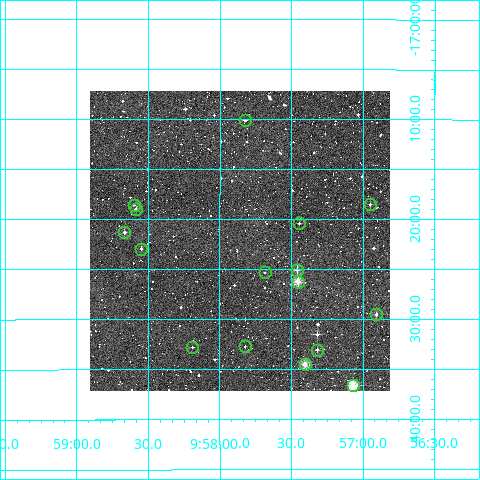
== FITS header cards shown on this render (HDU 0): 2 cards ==
NAXIS1  =                  300
NAXIS2  =                  300

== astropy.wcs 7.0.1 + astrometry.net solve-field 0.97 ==
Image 300 x 300 px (HDU 0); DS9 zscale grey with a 90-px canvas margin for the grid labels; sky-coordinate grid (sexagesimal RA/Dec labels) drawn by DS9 from the SOLVED WCS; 16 Tycho-2 reference stars matched to detected sources circled (green)
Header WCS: RA---TAN/DEC--TAN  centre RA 09:57:52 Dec -17:22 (149.46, -17.37 deg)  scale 6 arcsec/px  FOV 30.0' x 30.0'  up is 0 deg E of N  parity normal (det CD < 0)
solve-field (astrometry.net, Tycho-2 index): VERIFIED the header's WCS against the Tycho-2 star catalogue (verified at 2 index scales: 9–16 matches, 0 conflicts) and refined it, rather than solving blind
Solved WCS: RA---TAN-SIP/DEC--TAN-SIP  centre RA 09:57:52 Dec -17:22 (149.47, -17.37 deg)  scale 6 arcsec/px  FOV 30.0' x 30.0'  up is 0 deg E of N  parity normal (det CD < 0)
The solver's refit moves the header's centre by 0.94 arcsec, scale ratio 0.9999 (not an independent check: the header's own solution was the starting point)
Tycho-2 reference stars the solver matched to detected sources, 16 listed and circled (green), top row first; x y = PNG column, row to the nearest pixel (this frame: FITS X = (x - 90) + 1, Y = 300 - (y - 91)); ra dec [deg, ICRS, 3 dp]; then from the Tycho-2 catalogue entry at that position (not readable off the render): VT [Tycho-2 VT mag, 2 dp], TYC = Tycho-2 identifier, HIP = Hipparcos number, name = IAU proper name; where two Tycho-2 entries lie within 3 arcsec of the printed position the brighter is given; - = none
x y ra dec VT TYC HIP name
245 120 149.456 -17.169 12.27 6049-986-1 - -
370 204 149.237 -17.309 12.51 6049-776-1 - -
134 205 149.650 -17.309 11.08 6049-313-1 - -
136 209 149.646 -17.316 11.94 6049-774-1 - -
299 223 149.361 -17.340 12.15 6049-666-1 - -
124 232 149.666 -17.356 11.45 6049-981-1 - -
141 249 149.637 -17.383 11.71 6049-904-1 - -
297 270 149.365 -17.418 11.14 6049-1307-1 - -
265 272 149.421 -17.423 12.00 6049-1288-1 - -
298 282 149.363 -17.438 9.89 6049-323-1 - -
376 314 149.226 -17.492 11.29 6049-547-1 - -
245 346 149.456 -17.546 12.67 6049-931-1 - -
192 347 149.548 -17.547 12.09 6049-1233-1 - -
317 350 149.330 -17.551 11.70 6049-827-1 - -
305 364 149.351 -17.576 10.20 6049-891-1 - -
353 385 149.267 -17.611 8.67 6049-325-1 48789 -